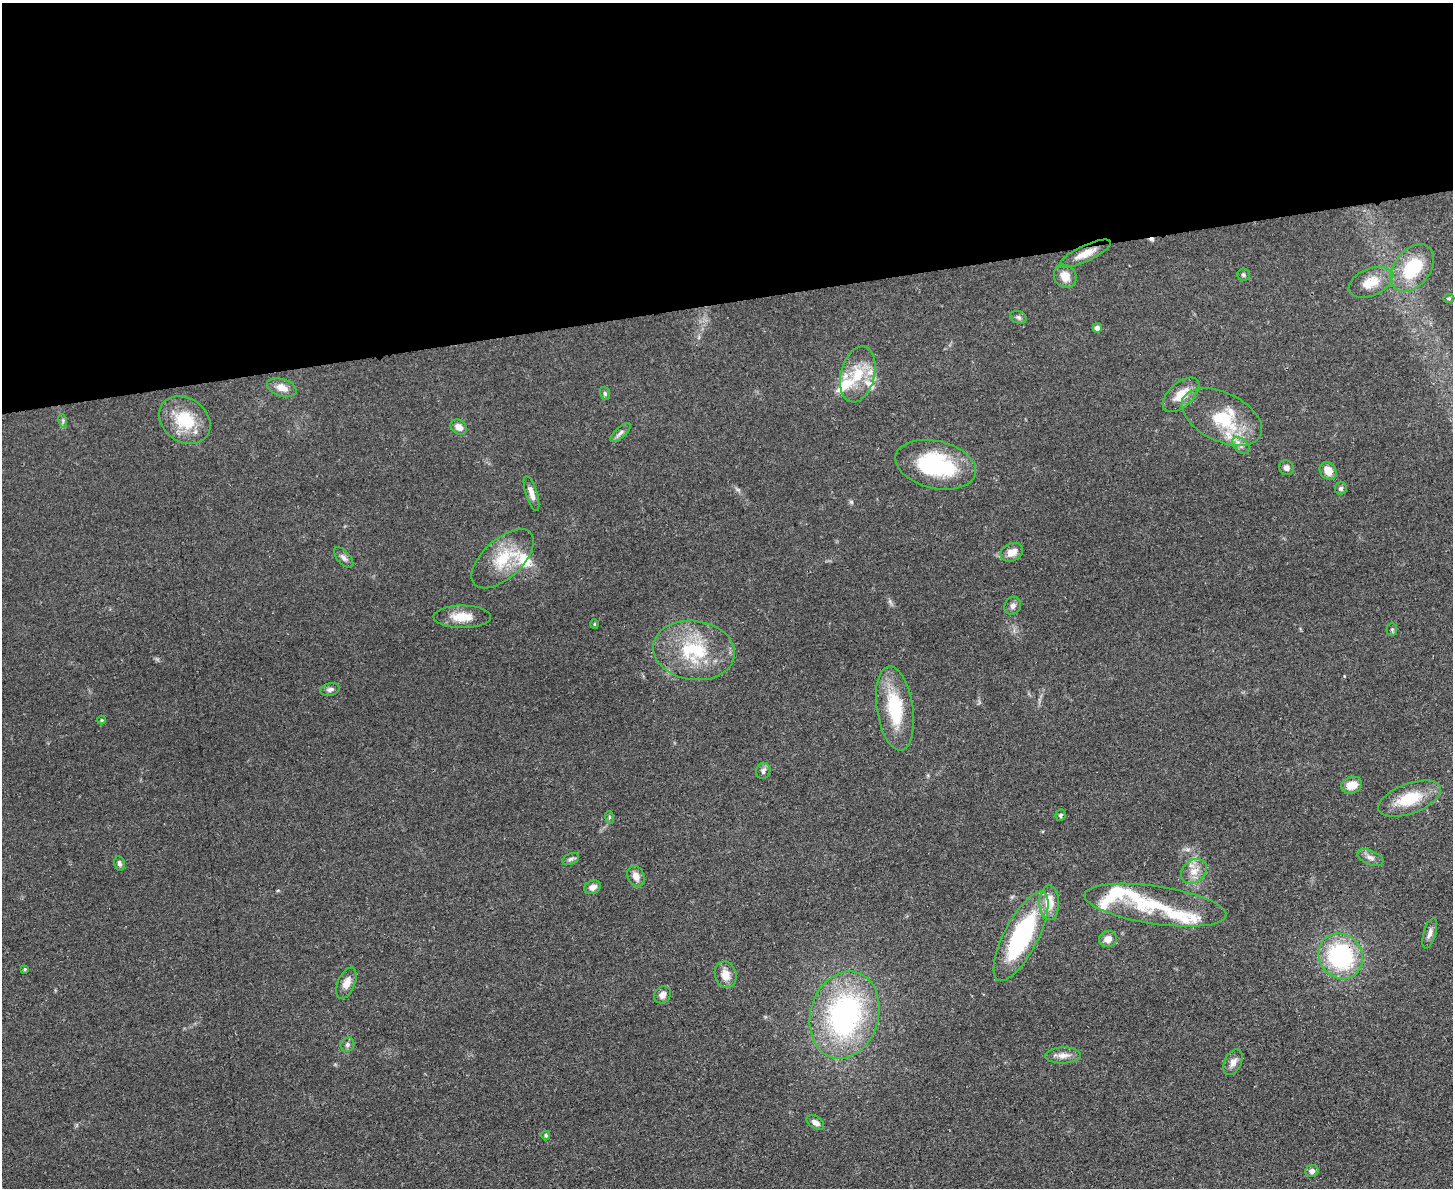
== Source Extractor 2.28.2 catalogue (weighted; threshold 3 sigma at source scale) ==
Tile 2 of 3 x 4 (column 2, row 1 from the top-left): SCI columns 1594-3044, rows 3568-4753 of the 4750 x 4765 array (HDU 1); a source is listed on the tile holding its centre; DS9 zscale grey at full resolution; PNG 1455 x 1190 px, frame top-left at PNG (2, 3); each listed source drawn as its Kron ellipse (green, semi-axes under 4 px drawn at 4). Shown black and unused: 25% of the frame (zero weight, under 3 of 4 exposures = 2% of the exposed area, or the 3 px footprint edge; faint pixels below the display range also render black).
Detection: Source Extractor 2.28.2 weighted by HDU 2 'WHT'; one run over the whole footprint, this tile lists its part. Background 0.0459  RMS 0.0051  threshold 0.0232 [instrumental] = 3 sigma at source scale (4.5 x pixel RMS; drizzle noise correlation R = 1.50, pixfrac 1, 0.05/0.05 arcsec/px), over >= 5 px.
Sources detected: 73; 1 cosmic-ray / hot-pixel residue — neither listed nor drawn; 10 inside a brighter listed object's ellipse — not listed separately; the other 62 listed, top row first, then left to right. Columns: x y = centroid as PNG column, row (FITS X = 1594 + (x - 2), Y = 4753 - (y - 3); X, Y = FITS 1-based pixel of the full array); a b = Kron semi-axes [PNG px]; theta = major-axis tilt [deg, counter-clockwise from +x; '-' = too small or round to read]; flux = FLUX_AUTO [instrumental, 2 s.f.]
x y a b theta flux
1085 254 28 8 25 7
1412 268 27 18 51 29
1243 275 6 6 - 1
1065 276 12 10 -52 6.3
1371 282 23 13 24 10
1449 298 5 4 - 0.78
1018 317 8 6 -20 1.3
1097 328 5 4 - 2.3
858 374 28 17 76 17
282 388 15 8 -18 4.9
605 393 7 5 -70 0.86
1181 395 22 12 42 8.7
1222 417 43 24 -25 25
185 420 27 22 -36 23
63 421 7 4 -73 0.94
459 427 9 7 -32 3.8
620 433 12 5 43 1.9
1241 445 10 6 -42 2.4
936 465 41 24 -13 48
1286 468 8 7 - 2.2
1328 471 9 8 - 6.3
1341 488 6 6 - 1.2
531 493 18 5 -72 3.6
1012 552 12 9 24 5.2
344 558 12 6 -48 1.9
503 559 38 19 42 20
1013 606 9 8 - 2
462 617 29 11 0 9.2
594 624 5 3 - 0.47
1392 630 6 5 - 0.78
694 650 41 29 -8 37
330 690 10 6 14 1.9
895 708 42 18 -81 28
102 720 4 4 - 0.55
763 771 8 7 - 1.9
1352 785 11 8 20 6.9
1409 799 33 15 20 19
1061 815 6 5 - 1.3
609 817 6 4 -73 0.68
1370 857 14 7 -23 2.6
571 859 9 5 27 1.5
119 864 7 5 -81 1.4
1194 871 14 11 40 5.9
636 876 11 8 -64 4.3
593 887 9 6 25 2.9
1049 903 17 10 -89 9.2
1155 905 72 19 -8 34
1430 933 16 6 73 2.4
1021 936 49 17 63 69
1108 939 9 8 - 3.8
1341 956 23 21 -50 60
25 969 4 4 - 0.65
726 975 13 10 -74 6.1
346 983 16 8 67 4.4
662 995 9 7 45 3.2
845 1015 44 34 74 110
347 1045 7 6 - 1.5
1063 1055 18 8 2 4.1
1233 1062 13 8 63 3.3
815 1122 10 6 -32 3.1
546 1135 5 4 - 0.81
1312 1171 7 6 - 1.9
Overlapping masked pixels (flux is a lower limit): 2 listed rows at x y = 1085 254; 1341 956